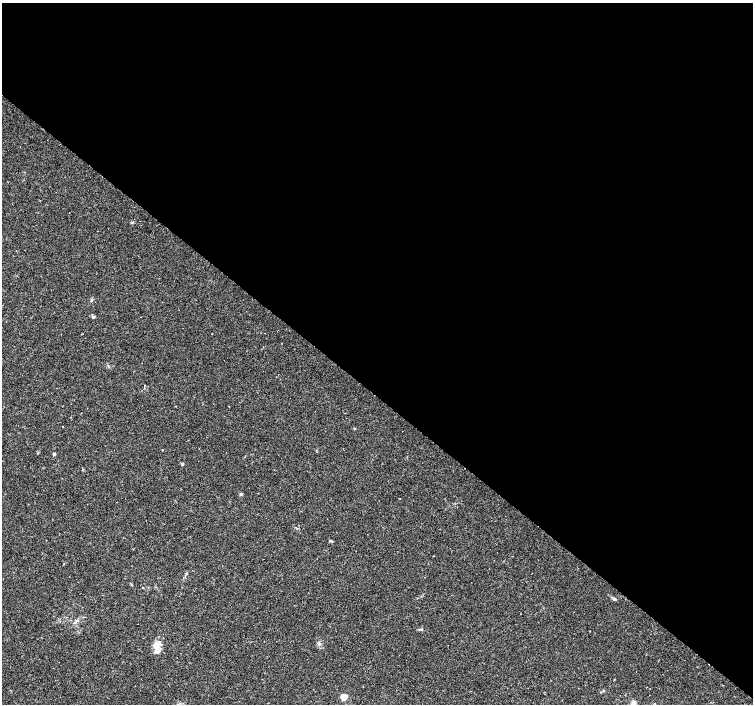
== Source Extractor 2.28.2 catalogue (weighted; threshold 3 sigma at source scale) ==
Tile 3 of 4 x 4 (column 3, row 1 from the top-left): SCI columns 3006-4506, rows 4451-5854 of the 6006 x 6026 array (HDU 1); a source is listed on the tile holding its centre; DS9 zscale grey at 2 x 2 block average (1 PNG px = mean of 2 x 2 image px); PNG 755 x 706 px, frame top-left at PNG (2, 3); no overlay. Shown black and unused: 56% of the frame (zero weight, under 2 of 3 exposures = <1% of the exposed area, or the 3 px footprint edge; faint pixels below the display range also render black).
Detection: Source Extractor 2.28.2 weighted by HDU 2 'WHT'; one run over the whole footprint, this tile lists its part. Background 0.0217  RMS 0.0027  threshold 0.0123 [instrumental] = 3 sigma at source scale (4.5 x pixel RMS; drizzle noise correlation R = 1.50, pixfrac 1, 0.0396/0.0396 arcsec/px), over >= 5 px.
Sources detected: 18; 1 inside a brighter listed object's ellipse — not listed separately; the other 17 listed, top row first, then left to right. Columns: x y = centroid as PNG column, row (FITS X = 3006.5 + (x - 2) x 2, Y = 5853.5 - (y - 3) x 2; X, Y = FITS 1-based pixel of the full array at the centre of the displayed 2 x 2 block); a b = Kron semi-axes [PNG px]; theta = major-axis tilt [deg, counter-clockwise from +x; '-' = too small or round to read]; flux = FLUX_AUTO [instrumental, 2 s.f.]
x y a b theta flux
132 222 3 3 - 0.54
93 317 4 3 - 0.85
141 317 2 2 - 0.33
82 334 2 2 - 0.32
229 407 2 2 - 0.38
355 428 3 2 - 0.34
54 454 2 2 - 1.6
182 464 3 3 - 0.94
241 494 4 3 - 0.68
331 541 4 3 - 0.69
187 573 3 2 - 0.5
615 599 5 3 - 1
76 621 4 3 - 0.95
157 650 11 7 56 4.7
344 697 7 6 - 4.6
633 703 3 2 - 9.7
655 703 3 2 - 0.31
Isophote crosses this tile's border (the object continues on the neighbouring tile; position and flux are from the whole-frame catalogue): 1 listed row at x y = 633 703
Diffuse or blended objects may show on this block-average render without a row.